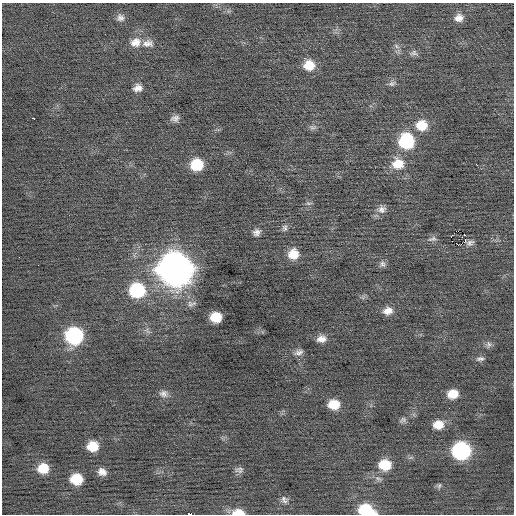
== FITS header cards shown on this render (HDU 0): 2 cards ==
NAXIS1  =                  512 / Axis length
NAXIS2  =                  512 / Axis length

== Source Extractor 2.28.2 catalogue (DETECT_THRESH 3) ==
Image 512 x 512 px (HDU 0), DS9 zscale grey, 1 PNG px = 1 image px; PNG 516 x 516 px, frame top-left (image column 1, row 512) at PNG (2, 3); no overlay
Background -0.0288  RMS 0.73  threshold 2.18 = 3 sigma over >= 5 px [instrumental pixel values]
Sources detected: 59; all 59 listed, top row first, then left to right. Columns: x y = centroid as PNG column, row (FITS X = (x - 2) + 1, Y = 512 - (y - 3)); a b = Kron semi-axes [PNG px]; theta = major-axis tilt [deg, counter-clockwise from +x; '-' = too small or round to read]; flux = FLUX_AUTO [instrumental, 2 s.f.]
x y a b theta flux
120 18 10 9 - 240
459 18 12 10 17 360
135 42 16 13 18 560
148 43 16 10 1 400
396 46 9 5 -37 150
414 53 11 8 -2 180
309 65 12 11 - 810
392 83 10 7 19 170
138 88 10 9 - 320
34 118 3 3 - 520
175 118 11 8 13 240
421 125 14 12 3 970
312 127 11 5 -7 150
406 141 13 13 - 3500
398 164 16 14 -6 930
197 165 12 11 - 1600
477 165 3 2 - 300
309 203 9 5 -1 100
382 209 12 11 - 320
285 229 3 3 - 520
458 231 2 2 - 4500
256 232 10 8 28 240
465 235 2 2 - 770
451 237 3 2 - 1200
491 238 4 4 - 64
432 239 13 6 15 180
465 240 3 3 - 60
470 242 9 6 12 170
459 245 6 3 17 680
293 254 11 11 - 740
383 264 10 8 -48 160
175 269 16 15 - 74000
137 290 14 13 - 3400
191 304 13 8 11 220
388 311 12 9 14 400
216 317 10 8 6 1000
147 331 11 4 -51 140
74 336 13 12 - 5300
321 339 11 8 7 360
488 344 9 7 -90 150
299 352 11 7 18 210
480 359 11 6 7 150
163 394 11 9 -15 250
453 394 10 8 10 710
334 404 11 9 -3 930
403 420 10 7 32 160
438 425 12 10 8 650
92 446 9 8 - 900
461 451 12 11 - 7500
385 465 12 11 - 1300
43 468 11 10 - 900
239 470 11 8 2 190
102 472 8 7 - 310
76 479 10 9 - 1200
439 486 8 5 63 100
284 500 11 9 -51 220
366 510 15 9 -13 2100
238 512 15 7 -3 640
190 514 4 2 - 2700
At the frame edge (FLAGS 8, measured only in part): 3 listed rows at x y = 366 510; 238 512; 190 514